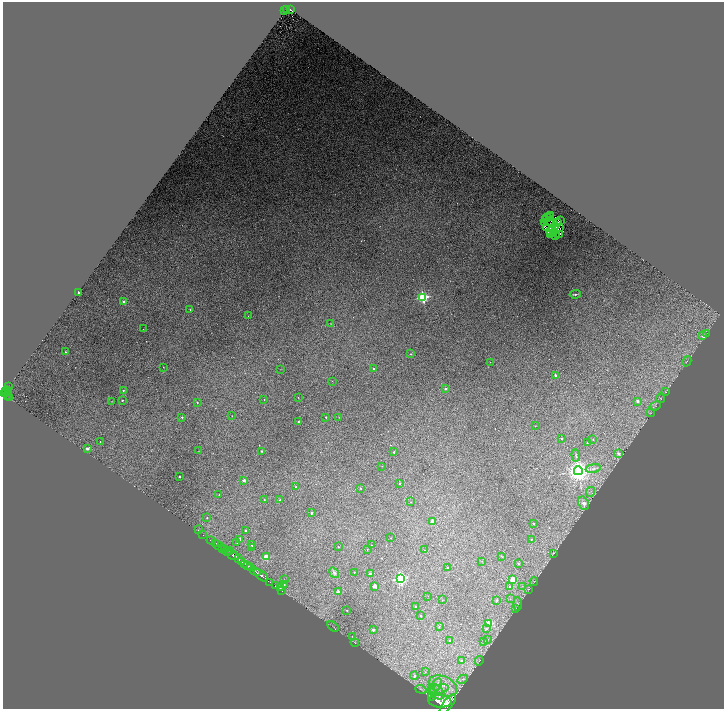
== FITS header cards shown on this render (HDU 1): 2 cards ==
NAXIS1  =                 1443
NAXIS2  =                 1413

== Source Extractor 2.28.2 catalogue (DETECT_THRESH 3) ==
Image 1443 x 1413 px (HDU 1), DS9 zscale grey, zoomed out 1/2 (1 PNG px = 2 x 2 image px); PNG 726 x 711 px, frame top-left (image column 2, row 1413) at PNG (3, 2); each listed source drawn as its Kron ellipse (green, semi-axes under 4 px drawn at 4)
Background 0.697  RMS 0.03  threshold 0.0901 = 3 sigma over >= 5 px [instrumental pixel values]
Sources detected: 209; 35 cannot appear on this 1/2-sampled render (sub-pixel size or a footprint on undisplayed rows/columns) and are neither listed nor drawn; the other 174 listed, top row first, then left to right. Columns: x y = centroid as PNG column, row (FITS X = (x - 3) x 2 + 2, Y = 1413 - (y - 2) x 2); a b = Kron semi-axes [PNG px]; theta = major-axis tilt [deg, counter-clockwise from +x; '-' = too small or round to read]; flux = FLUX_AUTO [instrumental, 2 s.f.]
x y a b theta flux
287 9 3 2 - 15
290 9 3 1 - 12
285 11 2 1 - 4.1
549 216 2 1 - 0.8
551 216 2 1 - 2.7
547 218 2 1 - 1.4
546 219 4 2 - 7.4
560 220 3 1 - 3.3
549 221 2 1 - 0.59
557 222 2 1 - 3.8
544 223 2 1 - 1.8
546 227 2 1 - 3.7
556 227 4 2 - 0.96
560 228 2 1 - 4.8
551 231 5 2 - 6.3
553 233 2 1 - 2.9
551 234 2 1 - 0.29
559 235 4 2 - 6.5
555 236 4 2 - 3.4
79 292 2 2 - 19
575 294 5 3 - 7.5
423 297 4 3 - 680
124 302 2 2 - 62
190 309 2 2 - 4.6
248 316 2 1 - 2.1
330 324 2 2 - 2
143 329 2 1 - 1.6
706 333 3 2 - 3.7
703 336 2 2 - 32
65 352 2 2 - 6.4
411 354 2 2 - 5.4
687 361 5 2 - 5.8
490 362 2 2 - 2.3
163 367 2 1 - 2.4
281 369 2 1 - 1.4
374 369 2 2 - 13
555 375 2 2 - 21
332 381 2 1 - 1.5
8 386 4 2 - 22
445 389 2 2 - 32
6 390 4 2 - 100
123 391 2 2 - 13
8 392 2 1 - 18
665 392 3 2 - 2.9
4 393 2 2 - 200
6 393 3 2 - 250
7 396 2 2 - 71
298 397 2 1 - 2.6
9 398 4 2 - 100
661 398 4 3 - 6.9
264 399 2 2 - 3.2
122 400 2 2 - 7.1
112 401 2 1 - 1.9
638 401 2 2 - 36
197 402 2 2 - 5.9
655 406 6 2 23 6.2
650 413 4 2 - 3.7
232 416 2 2 - 3.6
182 417 2 2 - 8.2
326 417 2 2 - 6.9
339 417 2 1 - 1.5
298 421 2 2 - 13
535 426 2 2 - 2
561 439 2 2 - 6
593 440 3 3 - 3.4
100 442 2 2 - 3
587 442 2 2 - 4
87 448 3 2 - 37
198 451 2 1 - 1.7
261 451 2 2 - 8.8
394 452 2 2 - 11
618 453 3 2 - 37
576 455 6 2 -86 5.1
382 466 2 2 - 1.7
593 468 7 4 9 15
578 471 4 4 - 5300
179 477 2 2 - 9.2
244 480 2 2 - 42
400 484 2 2 - 4.2
296 487 2 2 - 10
361 488 2 2 - 6.1
591 492 5 2 - 8.7
219 495 2 2 - 2.9
264 500 2 2 - 4.9
280 500 2 2 - 4.5
411 502 2 2 - 2.2
583 503 7 5 -62 48
311 513 2 2 - 13
207 518 3 3 - 10
433 521 2 2 - 31
533 523 2 2 - 12
198 530 3 3 - 5.8
245 530 2 2 - 5.6
202 534 3 2 - 18
391 538 2 1 - 3
240 539 2 2 - 48
531 539 2 2 - 3
211 540 5 2 - 70
215 543 2 1 - 93
237 543 3 2 - 5.7
252 545 2 2 - 11
372 545 2 1 - 2.7
219 546 6 2 -34 230
338 547 2 2 - 5.9
222 548 2 1 - 240
252 548 4 3 - 6.3
225 549 3 2 - 630
367 549 2 1 - 2.3
425 550 2 2 - 2.9
230 551 2 1 - 91
227 552 2 2 - 310
554 553 2 2 - 6.3
233 555 6 2 -32 1500
502 556 3 2 - 2.9
266 557 3 2 - 190
238 558 4 4 - 500
482 561 2 2 - 2.4
241 562 3 2 - 260
245 564 4 2 - 370
518 564 2 1 - 2.9
248 565 4 2 - 140
251 567 4 2 - 200
448 568 2 2 - 18
255 571 5 2 - 960
354 572 2 2 - 6.9
334 573 6 4 -53 13
370 574 2 2 - 58
261 575 8 2 -39 870
400 578 4 3 - 1200
284 580 2 2 - 3.5
513 580 3 3 - 160
534 581 4 1 - 2.8
270 582 2 1 - 15
284 584 3 2 - 5.1
275 586 2 1 - 6.8
375 586 2 2 - 61
510 586 3 3 - 24
522 586 3 3 - 4.7
280 588 3 2 - 9.7
529 589 3 2 - 2.3
282 590 2 2 - 9.1
338 592 2 2 - 46
428 596 2 1 - 1.4
510 599 3 3 - 5.7
442 600 2 1 - 1.6
497 600 2 2 - 12
518 604 7 3 -84 7.9
416 607 2 2 - 35
515 609 4 1 - 2.7
347 610 2 2 - 4.4
421 616 2 2 - 9.5
489 624 3 3 - 170
439 626 2 2 - 2.6
333 627 6 1 -30 4.5
486 628 4 3 - 7.2
373 630 2 2 - 26
352 636 3 3 - 4.8
488 639 3 2 - 1.9
449 640 2 2 - 6.9
483 641 3 3 - 12
355 642 4 2 - 3.9
461 660 2 2 - 13
479 661 5 1 - 2.4
425 672 3 2 - 3.4
414 676 4 3 - 17
462 679 6 3 28 14
437 684 6 4 79 33
443 686 15 9 -27 100
421 689 5 3 - 10
439 689 9 4 12 28
436 692 9 6 -41 40
432 698 2 1 - 84
440 701 11 6 -4 4600
448 704 12 4 52 4300
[35 sub-pixel or undisplayed-footprint detections neither listed nor drawn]